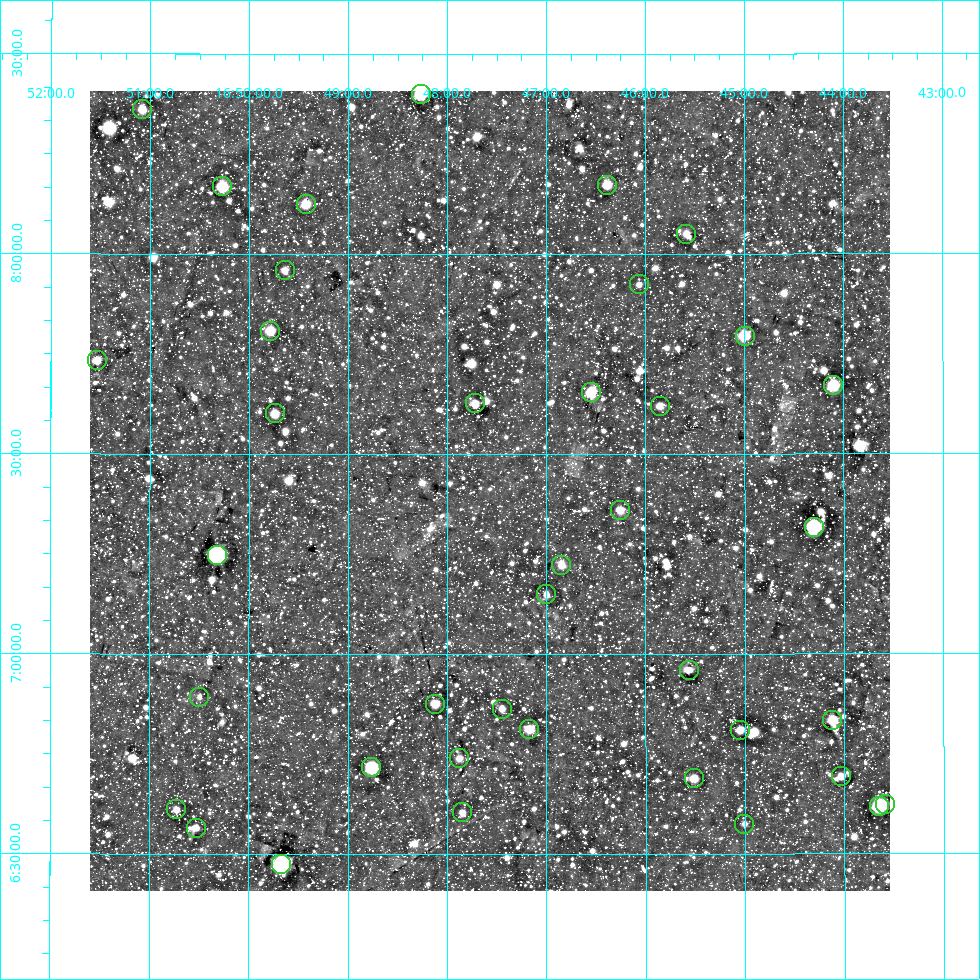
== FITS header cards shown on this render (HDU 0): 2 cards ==
NAXIS1  =                  800
NAXIS2  =                  800

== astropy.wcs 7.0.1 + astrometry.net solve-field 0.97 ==
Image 800 x 800 px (HDU 0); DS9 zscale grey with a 90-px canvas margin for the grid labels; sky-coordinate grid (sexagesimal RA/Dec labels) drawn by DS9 from the SOLVED WCS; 39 Tycho-2 reference stars matched to detected sources circled (green)
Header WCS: RA---AIT/DEC--AIT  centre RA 16:47:34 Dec +07:24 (251.89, +7.41 deg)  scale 9 arcsec/px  FOV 120.0' x 120.0'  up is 0 deg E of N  parity normal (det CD < 0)
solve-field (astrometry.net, Tycho-2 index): SOLVED blind (the header's WCS was not the basis of the solution)
Solved WCS: RA---TAN-SIP/DEC--TAN-SIP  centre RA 16:47:34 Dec +07:25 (251.89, +7.41 deg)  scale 9 arcsec/px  FOV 120.0' x 120.0'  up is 0 deg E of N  parity normal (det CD < 0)
Header WCS and blind solve agree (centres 0.095 arcsec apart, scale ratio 1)
Tycho-2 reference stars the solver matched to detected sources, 39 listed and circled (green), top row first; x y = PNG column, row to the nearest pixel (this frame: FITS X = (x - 90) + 1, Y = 800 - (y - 91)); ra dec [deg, ICRS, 3 dp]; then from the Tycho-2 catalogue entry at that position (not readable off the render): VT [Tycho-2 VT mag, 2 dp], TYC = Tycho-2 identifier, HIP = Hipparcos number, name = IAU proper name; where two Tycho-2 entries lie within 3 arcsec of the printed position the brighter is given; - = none
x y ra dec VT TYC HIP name
421 94 252.067 +8.401 8.22 962-349-1 82248 -
142 109 252.771 +8.361 9.05 975-387-1 - -
607 185 251.597 +8.172 9.40 962-1193-1 - -
222 186 252.568 +8.168 8.45 962-1271-1 82400 -
306 204 252.357 +8.125 9.36 962-1411-1 - -
686 234 251.396 +8.050 9.60 962-1574-1 82045 -
285 270 252.410 +7.959 9.44 962-792-1 - -
639 284 251.516 +7.923 10.26 962-626-1 - -
270 331 252.446 +7.808 9.97 962-706-1 - -
745 336 251.249 +7.795 8.97 962-990-1 - -
97 360 252.884 +7.734 9.16 975-1471-1 - -
833 385 251.026 +7.671 9.29 962-74-1 - -
591 392 251.636 +7.655 8.71 962-1150-1 - -
475 403 251.929 +7.626 9.96 962-722-1 - -
660 406 251.463 +7.620 10.26 962-302-1 - -
275 413 252.434 +7.601 9.75 962-886-1 - -
620 510 251.565 +7.360 8.64 396-505-1 82104 -
814 527 251.076 +7.317 8.22 395-2244-1 81944 -
217 555 252.581 +7.248 5.48 396-2346-1 82402 -
561 565 251.712 +7.222 10.07 396-1192-1 - -
546 594 251.750 +7.148 9.74 396-1063-1 - -
689 670 251.391 +6.960 9.67 396-1783-1 - -
199 697 252.624 +6.892 10.42 396-1905-1 - -
435 704 252.031 +6.876 9.88 396-41-1 - -
502 709 251.862 +6.863 9.67 396-1475-1 - -
832 720 251.029 +6.834 9.40 395-1139-1 - -
529 729 251.792 +6.812 9.47 396-2347-1 - -
740 730 251.262 +6.809 9.50 396-1112-1 - -
459 758 251.970 +6.739 9.70 396-77-1 - -
371 767 252.191 +6.717 8.66 396-134-1 82282 -
841 776 251.008 +6.693 9.29 395-997-1 - -
694 778 251.379 +6.689 8.86 396-611-1 - -
885 804 250.898 +6.624 9.04 395-1774-1 - -
879 806 250.912 +6.619 7.81 395-969-1 81890 -
176 809 252.682 +6.610 10.05 396-2117-1 - -
462 812 251.962 +6.604 9.15 396-1521-1 82225 -
744 824 251.251 +6.575 9.64 396-1342-1 - -
196 828 252.632 +6.565 9.81 396-2272-1 - -
281 864 252.418 +6.473 9.61 396-107-1 - -